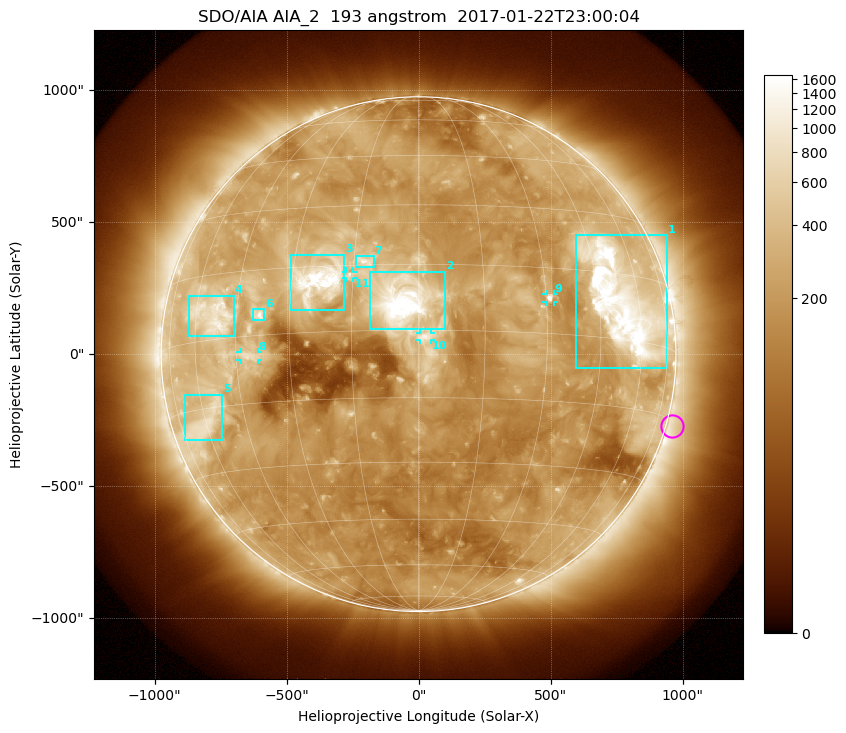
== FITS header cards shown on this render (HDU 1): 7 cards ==
TELESCOP= 'SDO/AIA'
INSTRUME= 'AIA_2'
WAVELNTH=                  193
WAVEUNIT= 'angstrom'
DATE-OBS= '2017-01-22T23:00:04.84'
CTYPE1  = 'HPLN-TAN'
CTYPE2  = 'HPLT-TAN'

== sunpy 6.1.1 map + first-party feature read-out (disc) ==
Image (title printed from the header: SDO/AIA AIA_2  193 angstrom  2017-01-22T23:00:04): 1024 x 1024 px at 2.4 arcsec/px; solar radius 975 arcsec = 406 px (full disc in frame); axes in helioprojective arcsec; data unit not stated in the header (colour bar unlabelled)
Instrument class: DISC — disc imager (sunpy class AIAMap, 193 A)
Bright regions (active regions / flare kernels): reference = the median radial profile (limb darkening/brightening removed); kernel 9 px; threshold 5 sigma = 422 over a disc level ~190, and >= 1.15x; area >= 12 px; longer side >= 10 px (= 24 arcsec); searched inside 0.97 R_sun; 11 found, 11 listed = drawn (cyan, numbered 1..; 4 of them under ~33 arcsec drawn as corner ticks so the feature stays visible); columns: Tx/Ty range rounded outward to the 5 arcsec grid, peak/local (2 s.f.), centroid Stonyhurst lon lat
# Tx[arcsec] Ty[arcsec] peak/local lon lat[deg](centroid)
1 595..940 -55..450 16 +52 +9
2 -185..100 95..315 25 -3 +7
3 -485..-280 165..380 13 -23 +12
4 -870..-700 70..220 5.8 -53 +5
5 -885..-745 -325..-150 3.9 -61 -18
6 -630..-585 130..170 7.6 -38 +5
7 -235..-170 330..375 5.6 -12 +16
8 -675..-610 -25..10 4.4 -41 -4
9 485..510 200..230 8.6 +31 +8
10 5..45 55..80 2.6 +2 -1
11 -275..-245 290..315 4.5 -16 +13
Off-limb structures (1.02-1.3 R_sun): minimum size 162 px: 4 found; the strongest spans PA ~215..295 deg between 1.02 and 1.3 R_sun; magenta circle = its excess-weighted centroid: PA ~255 deg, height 1.02 R_sun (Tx ~960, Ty ~-270 arcsec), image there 1.5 x the reference